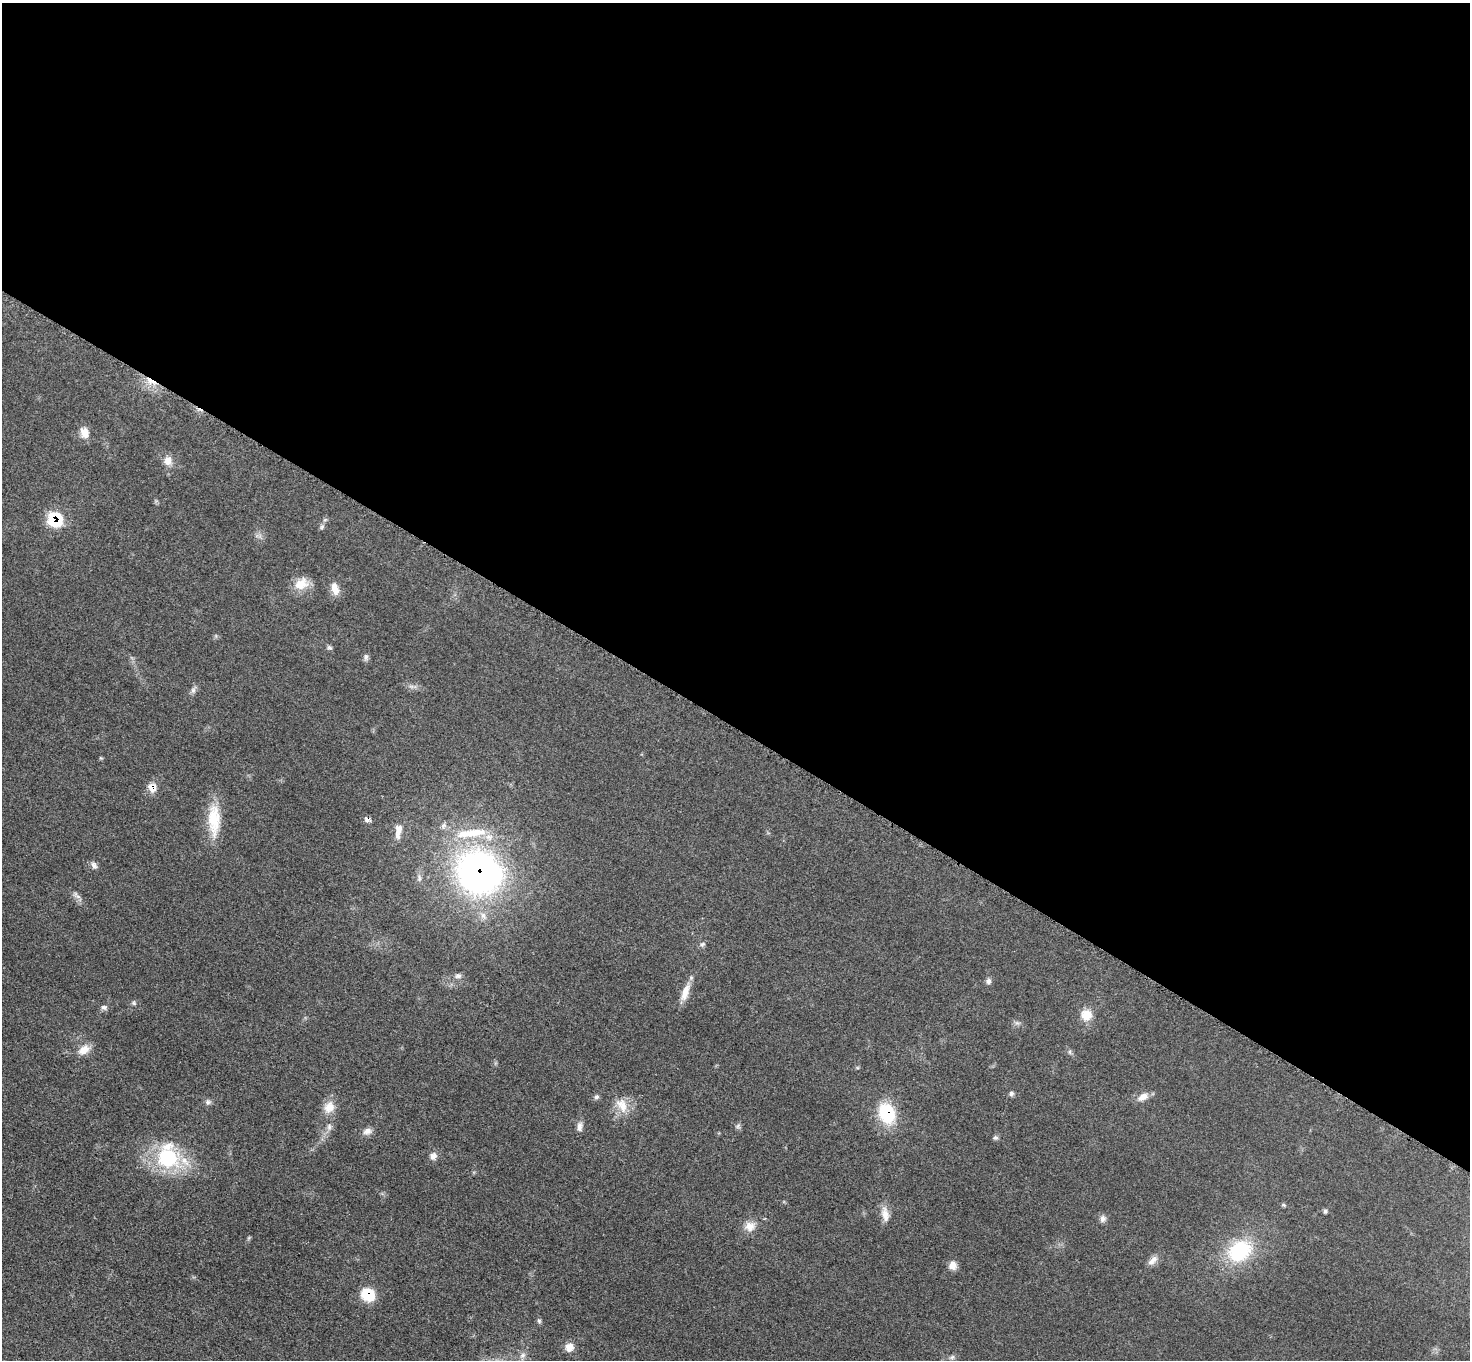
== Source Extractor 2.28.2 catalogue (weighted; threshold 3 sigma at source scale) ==
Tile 3 of 4 x 4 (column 3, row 1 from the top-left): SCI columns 2948-4415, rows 4236-5593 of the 5891 x 5893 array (HDU 1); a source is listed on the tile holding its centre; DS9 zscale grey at full resolution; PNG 1472 x 1362 px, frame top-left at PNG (2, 3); no overlay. Shown black and unused: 53% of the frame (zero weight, under 3 of 5 exposures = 1% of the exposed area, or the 3 px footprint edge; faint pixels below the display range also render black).
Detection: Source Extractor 2.28.2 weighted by HDU 2 'WHT'; one run over the whole footprint, this tile lists its part. Background 0.0484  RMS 0.0051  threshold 0.0231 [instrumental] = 3 sigma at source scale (4.5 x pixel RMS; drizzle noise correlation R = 1.50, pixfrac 1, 0.05/0.05 arcsec/px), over >= 5 px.
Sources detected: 61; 1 too faint to see at this stretch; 1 cosmic-ray / hot-pixel residue — not listed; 5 inside a brighter listed object's ellipse — not listed separately; the other 54 listed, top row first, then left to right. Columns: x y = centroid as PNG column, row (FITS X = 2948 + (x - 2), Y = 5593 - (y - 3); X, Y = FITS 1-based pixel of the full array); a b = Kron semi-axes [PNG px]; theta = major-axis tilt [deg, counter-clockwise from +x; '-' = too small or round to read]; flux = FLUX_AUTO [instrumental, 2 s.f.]
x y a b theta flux
84 432 14 10 -73 5.1
168 461 13 11 82 4.2
55 519 12 11 - 25
322 527 7 5 69 1.2
301 584 20 14 24 7.8
335 589 16 8 -76 5.1
329 648 7 6 - 1
366 657 9 6 89 1.5
193 690 12 6 64 1.7
152 788 12 11 - 5.1
367 819 8 6 -57 1.7
214 820 43 15 -89 17
399 829 15 9 80 4.2
94 865 11 7 -56 1.9
479 872 48 42 -31 190
419 878 10 5 84 1.6
76 895 14 6 -37 2.2
702 944 8 6 39 1.2
458 976 9 7 0 1.6
988 981 7 7 - 1.6
685 992 26 9 71 6.3
134 1003 6 6 - 0.9
104 1007 8 6 -14 1.5
1086 1015 14 14 - 6.9
1017 1023 7 4 -18 1.1
84 1050 16 10 35 5.5
1070 1052 7 4 -89 0.87
1011 1093 7 6 - 1.2
596 1097 7 6 - 1.2
1143 1097 15 9 28 4.3
208 1102 8 7 - 1.5
622 1105 23 14 -61 8.8
329 1107 18 14 54 6.3
887 1113 22 16 -70 26
738 1126 8 6 2 1.2
329 1127 10 6 90 2
579 1127 13 7 83 2.6
367 1131 12 8 27 2.9
995 1138 7 6 - 1
433 1156 9 8 - 2.8
167 1158 30 26 -17 40
1284 1205 6 4 -12 0.71
1325 1211 6 5 - 0.93
885 1214 19 11 -68 5.2
1103 1219 10 8 78 1.9
750 1226 16 13 21 5.4
1239 1251 27 21 32 37
1153 1260 16 8 45 3.3
953 1265 10 9 - 3.8
368 1295 14 12 -32 14
539 1321 6 4 -89 0.92
569 1347 10 9 - 4.5
522 1355 9 6 41 2
952 1357 7 5 44 1.2
Overlapping masked pixels (flux is a lower limit): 6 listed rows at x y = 55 519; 152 788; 367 819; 479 872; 887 1113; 368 1295